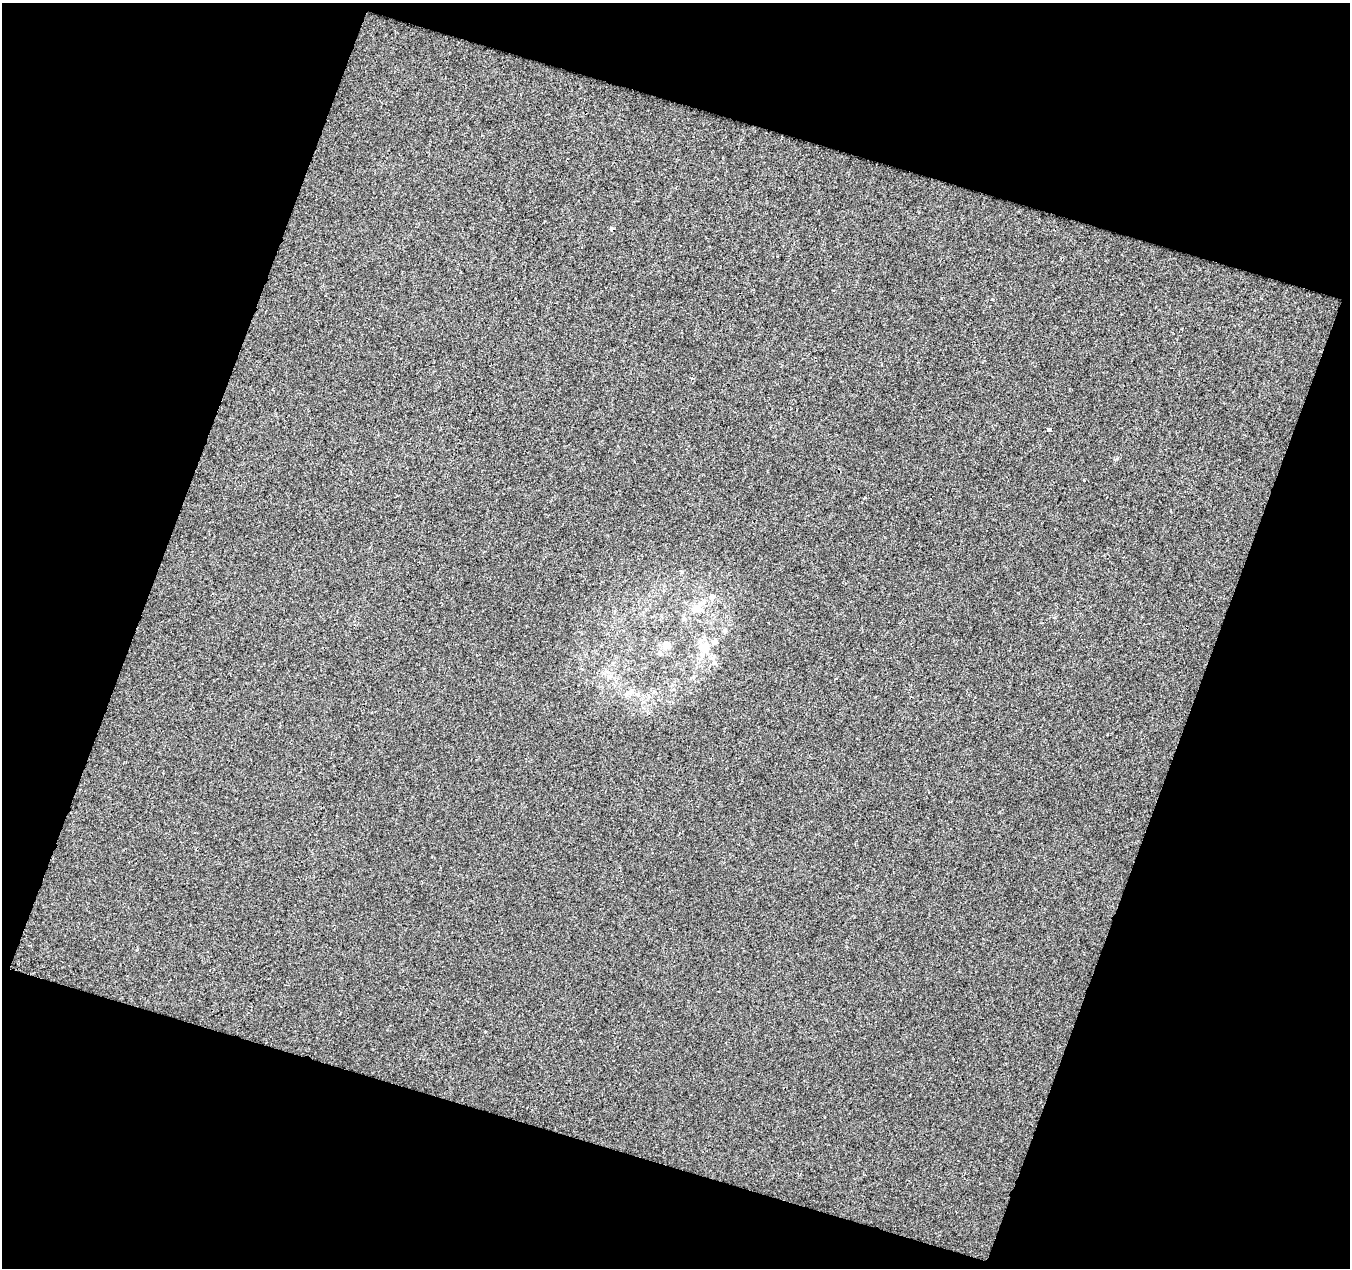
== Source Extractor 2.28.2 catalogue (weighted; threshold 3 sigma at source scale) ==
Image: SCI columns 345-1692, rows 620-1885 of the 2681 x 2752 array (HDU 1 of 3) = the unmasked area's bounding box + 8 px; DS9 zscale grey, full resolution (1 PNG px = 1 image px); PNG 1352 x 1270 px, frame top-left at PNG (2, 3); no overlay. Shown black and unused: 39% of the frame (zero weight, under 2 of 3 exposures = <1% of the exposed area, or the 3 px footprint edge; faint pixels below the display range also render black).
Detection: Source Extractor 2.28.2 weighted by HDU 2 'WHT'. Background 5.29e-04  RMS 0.0066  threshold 0.0299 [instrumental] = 3 sigma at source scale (4.5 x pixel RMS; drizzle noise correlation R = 1.50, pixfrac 1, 0.0396/0.0396 arcsec/px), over >= 5 px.
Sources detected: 10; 1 cosmic-ray / hot-pixel residue — not listed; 1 inside a brighter listed object's ellipse — not listed separately; the other 8 listed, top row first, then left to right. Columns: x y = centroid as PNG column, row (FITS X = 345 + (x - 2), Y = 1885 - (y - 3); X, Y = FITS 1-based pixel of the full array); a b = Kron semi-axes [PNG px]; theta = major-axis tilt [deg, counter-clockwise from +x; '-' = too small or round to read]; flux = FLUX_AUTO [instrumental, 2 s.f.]
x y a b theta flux
1049 430 4 3 - 5.6
712 597 9 7 29 2.3
699 608 10 7 -46 3.3
725 631 6 5 - 1.2
666 646 7 6 - 7
704 647 18 13 73 10
660 653 7 6 - 1.5
714 663 7 6 - 1.7